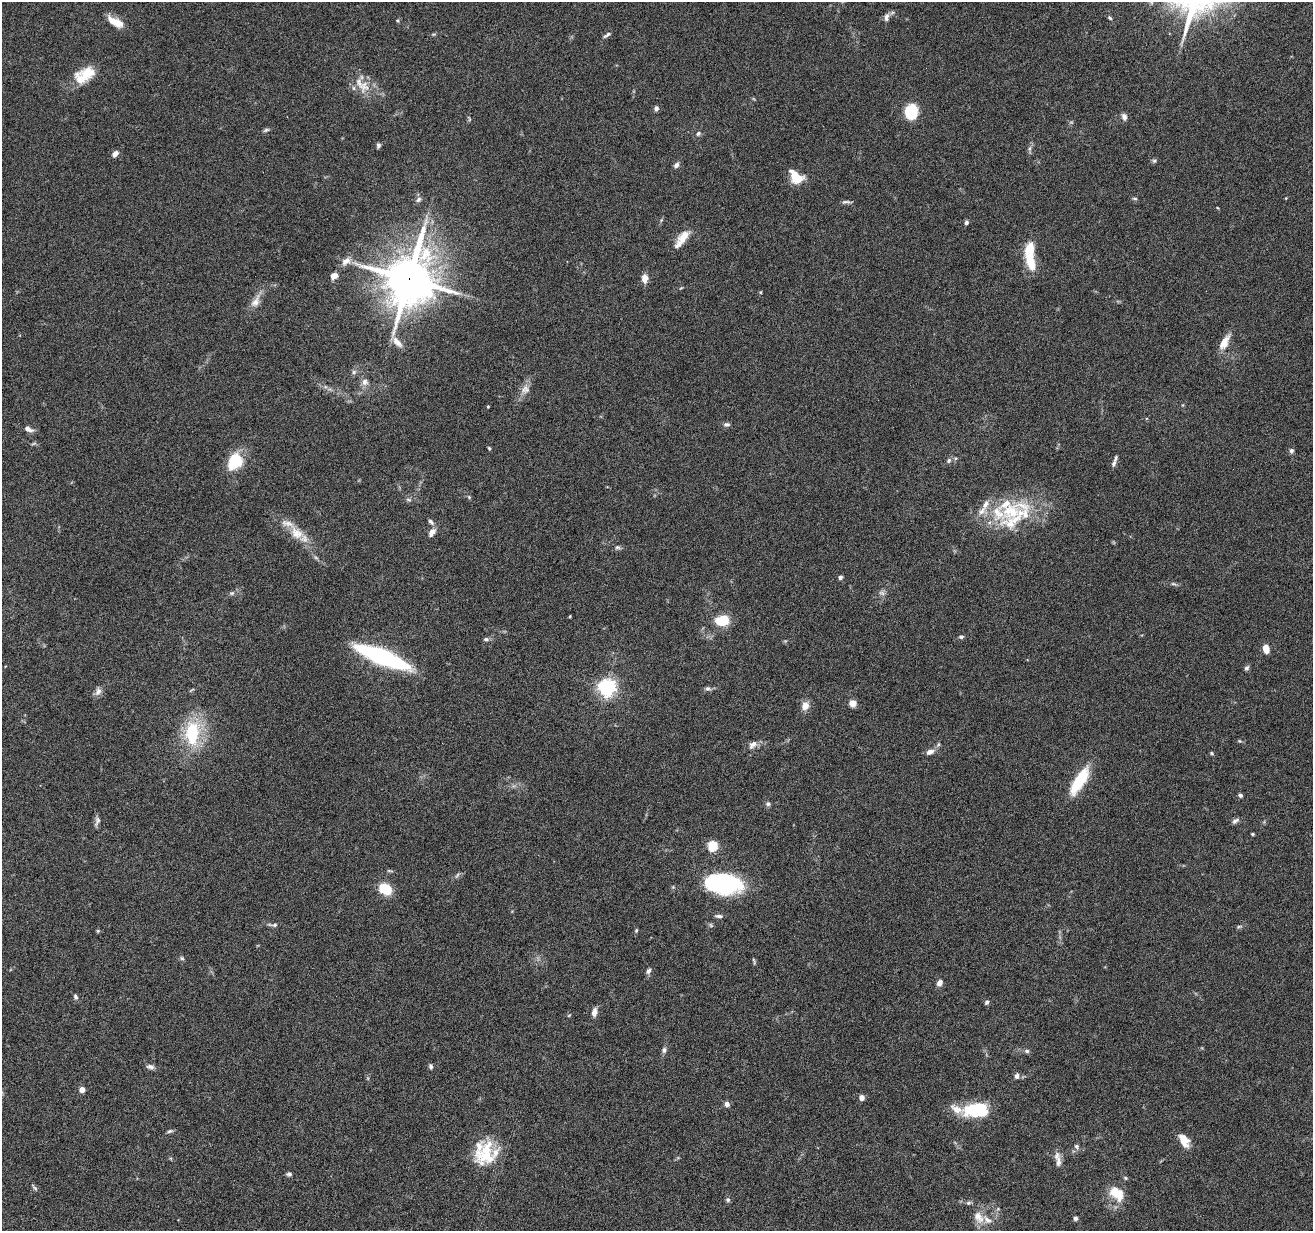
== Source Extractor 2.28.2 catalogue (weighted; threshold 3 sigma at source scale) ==
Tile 7 of 4 x 4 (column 3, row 2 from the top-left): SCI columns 2624-3934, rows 2712-3940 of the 5244 x 5296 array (HDU 1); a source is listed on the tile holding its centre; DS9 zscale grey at full resolution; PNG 1315 x 1233 px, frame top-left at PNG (2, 2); no overlay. Shown black and unused: <1% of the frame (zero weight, under 4 of 8 exposures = <1% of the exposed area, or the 3 px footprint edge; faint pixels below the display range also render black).
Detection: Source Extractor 2.28.2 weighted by HDU 2 'WHT'; one run over the whole footprint, this tile lists its part. Background 0.0779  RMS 0.0044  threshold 0.0181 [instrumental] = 3 sigma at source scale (4.09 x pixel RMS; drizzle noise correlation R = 1.36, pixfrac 0.8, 0.05/0.05 arcsec/px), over >= 5 px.
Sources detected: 133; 3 too faint to see at this stretch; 2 inside a brighter object's white glare — not listed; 14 inside a brighter listed object's ellipse — not listed separately; the other 114 listed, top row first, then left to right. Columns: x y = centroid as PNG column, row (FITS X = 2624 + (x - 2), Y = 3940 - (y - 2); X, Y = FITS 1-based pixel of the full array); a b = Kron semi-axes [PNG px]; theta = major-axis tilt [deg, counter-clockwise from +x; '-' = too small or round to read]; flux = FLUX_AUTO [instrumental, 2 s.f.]
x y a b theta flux
886 17 12 6 76 1.6
1110 18 6 4 -46 0.63
115 22 21 8 -30 5.9
607 35 11 4 32 1
87 74 27 15 13 9.8
364 86 20 16 86 6.9
656 108 6 5 - 1.2
911 112 15 13 83 13
1124 117 9 6 -74 1.7
469 118 8 3 -72 0.57
266 130 9 4 19 0.8
698 133 6 5 - 0.94
378 145 6 5 - 0.92
1030 148 8 5 83 1.1
115 154 7 5 49 2.3
1154 161 6 5 - 0.7
676 165 8 6 50 1.2
796 177 16 10 -47 9.1
1135 198 7 3 -1 0.56
1286 198 4 3 - 0.31
418 199 9 6 46 1.2
846 202 13 4 0 0.95
966 222 5 5 - 0.93
682 239 25 9 54 5.5
1029 253 28 9 80 11
346 261 15 9 34 2.9
334 276 6 5 - 3.5
645 278 9 6 -88 3.5
409 279 17 15 74 1700
761 292 5 3 - 0.36
255 301 20 10 64 3.9
397 342 17 8 -48 3.1
1224 342 19 8 62 4.8
354 372 7 6 - 0.98
365 382 10 9 - 2.1
525 389 13 11 77 3
488 406 3 3 - 0.38
727 424 9 6 0 1.1
28 429 10 6 -25 2.3
489 448 4 4 - 0.52
1291 451 6 5 - 1.1
949 460 7 6 - 0.96
235 461 21 16 59 13
1114 463 9 5 64 1.2
469 497 6 4 -46 0.49
409 500 8 3 -19 0.62
1011 511 50 25 29 26
431 522 10 5 -45 1.1
432 532 10 6 58 2.6
297 533 20 14 -36 7.1
617 547 7 5 0 0.91
316 558 6 4 -20 0.65
840 577 5 4 - 1.2
1173 584 8 4 -9 0.76
232 593 7 5 11 0.78
570 616 4 3 - 0.37
722 620 10 7 11 17
961 637 6 5 - 0.78
486 639 7 5 0 0.85
1266 649 8 5 -75 4.5
382 657 50 12 -22 59
1247 668 7 5 59 0.87
607 687 6 6 - 180
708 688 7 6 - 1
98 691 11 8 67 2
853 703 7 7 - 3.1
805 706 10 8 75 3.4
192 733 31 18 89 22
753 745 14 8 43 2.4
930 752 10 7 29 2.3
1212 753 5 4 - 0.5
1079 781 33 11 58 17
1240 795 4 4 - 1
768 804 7 6 - 0.93
97 821 13 6 72 1.4
1235 821 11 5 36 1.2
1252 834 4 3 - 0.49
712 846 5 5 - 32
723 882 33 20 -12 49
385 889 15 11 -30 8.8
719 916 10 4 -3 1.1
273 925 17 5 -4 1.3
1239 926 8 4 9 0.67
636 930 6 4 69 0.49
98 931 6 4 -72 0.44
182 958 6 5 - 0.67
754 961 10 3 -80 0.51
648 971 8 5 57 1
939 983 9 7 57 1.6
75 996 7 5 -50 0.82
987 1002 6 4 56 0.84
594 1012 11 6 81 2.2
569 1015 5 3 - 0.36
664 1050 8 6 89 1.1
1027 1051 7 5 -15 0.89
431 1066 6 4 -77 0.99
150 1067 11 6 -9 1.3
1017 1076 7 6 - 1.3
82 1089 5 4 - 3.3
862 1098 5 5 - 2.4
727 1104 7 6 - 1.4
977 1110 28 15 1 21
170 1131 8 4 17 0.77
1184 1140 17 10 -59 5.1
1076 1146 7 6 - 1
485 1153 32 24 68 17
1058 1159 22 7 -79 2.9
289 1174 6 5 - 0.93
1125 1178 5 4 - 0.53
35 1188 7 4 -46 0.71
1117 1193 20 13 -44 8.5
728 1200 6 6 - 0.78
978 1217 19 12 -59 5.4
1075 1218 5 5 - 0.92
Overlapping masked pixels (flux is a lower limit): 1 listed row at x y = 409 279